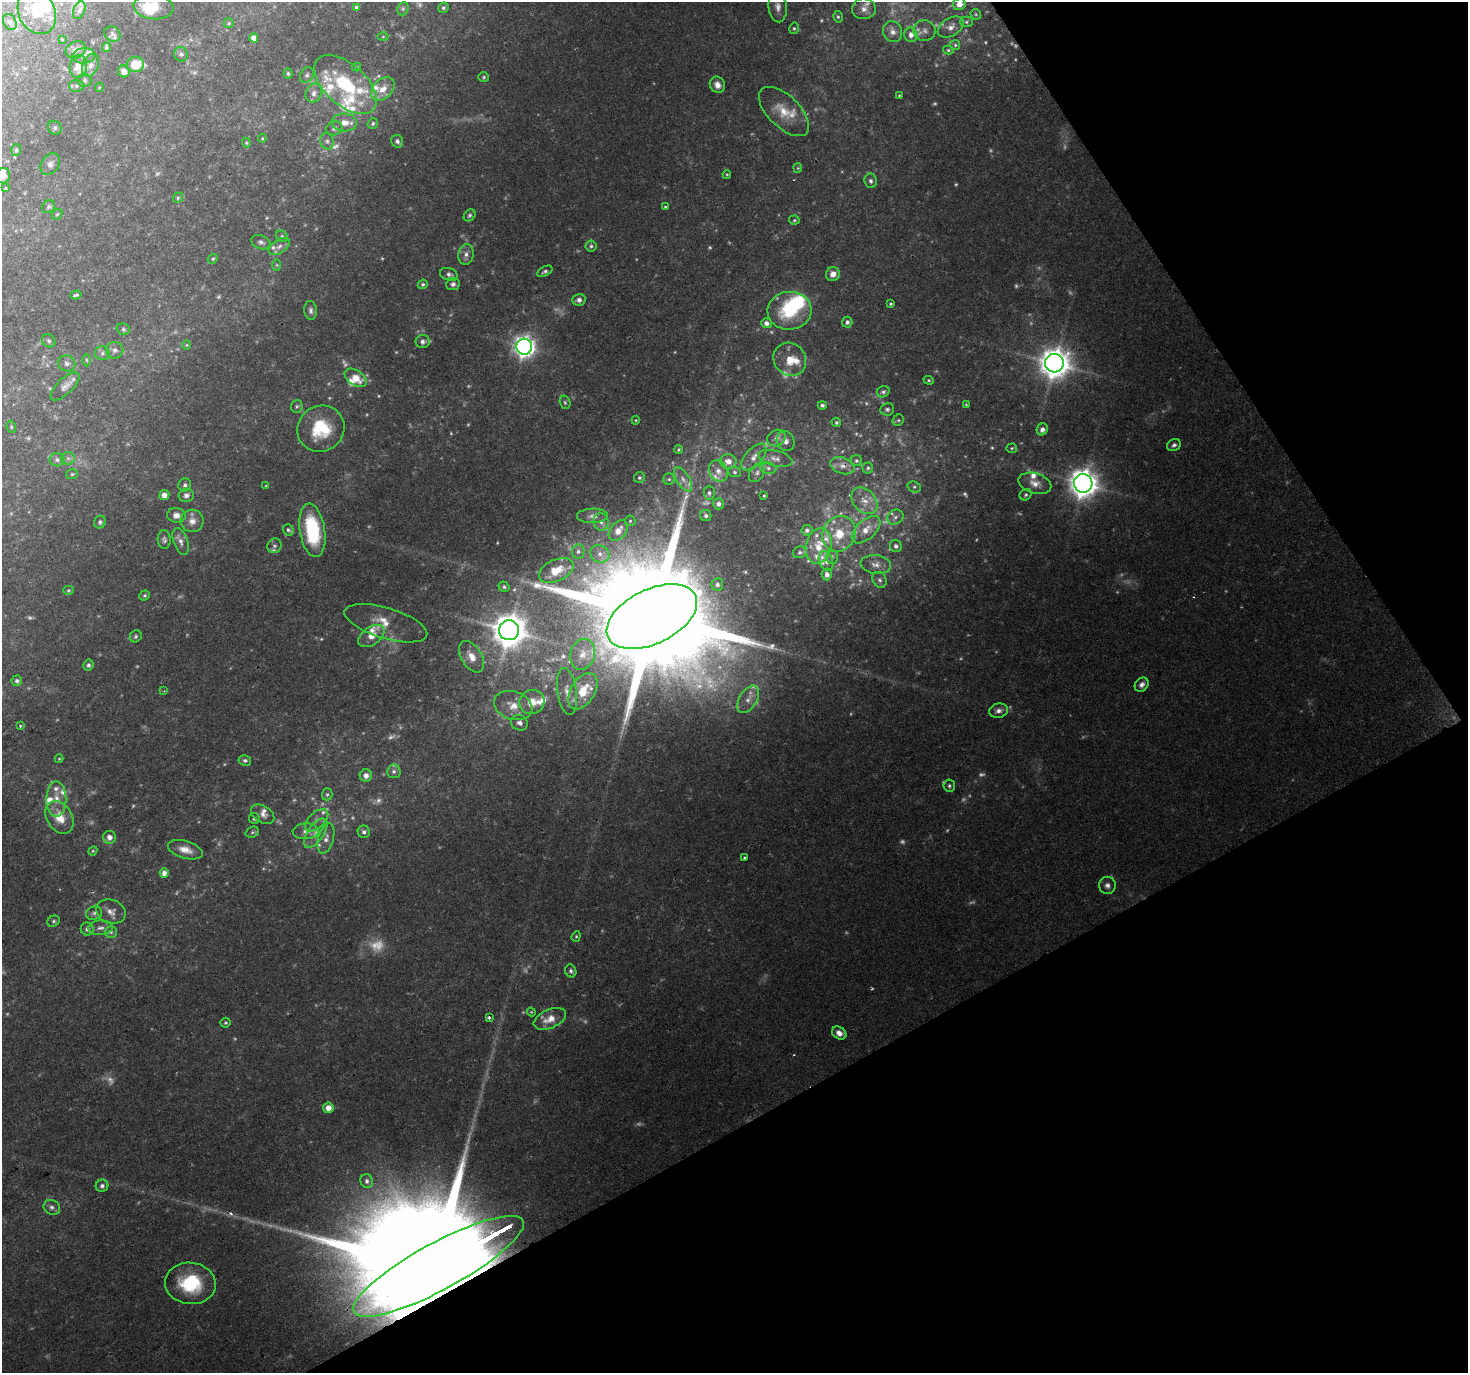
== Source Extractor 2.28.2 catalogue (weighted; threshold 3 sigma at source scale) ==
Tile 12 of 4 x 4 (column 4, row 3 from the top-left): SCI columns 4403-5868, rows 1547-2917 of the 5868 x 5773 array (HDU 1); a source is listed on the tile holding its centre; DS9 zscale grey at full resolution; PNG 1470 x 1375 px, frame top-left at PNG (2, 2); each listed source drawn as its Kron ellipse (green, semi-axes under 4 px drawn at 4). Shown black and unused: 28% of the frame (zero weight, under 2 of 3 exposures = <1% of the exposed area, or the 3 px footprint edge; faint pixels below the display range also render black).
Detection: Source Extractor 2.28.2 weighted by HDU 2 'WHT'; one run over the whole footprint, this tile lists its part. Background 0.0686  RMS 0.0058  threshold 0.0261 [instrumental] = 3 sigma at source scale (4.5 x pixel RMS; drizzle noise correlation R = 1.50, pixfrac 1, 0.0396/0.0396 arcsec/px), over >= 5 px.
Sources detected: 353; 79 too faint to see at this stretch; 3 inside a brighter object's white glare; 1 cosmic-ray / hot-pixel residue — neither listed nor drawn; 33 inside a brighter listed object's ellipse — not listed separately; the other 237 listed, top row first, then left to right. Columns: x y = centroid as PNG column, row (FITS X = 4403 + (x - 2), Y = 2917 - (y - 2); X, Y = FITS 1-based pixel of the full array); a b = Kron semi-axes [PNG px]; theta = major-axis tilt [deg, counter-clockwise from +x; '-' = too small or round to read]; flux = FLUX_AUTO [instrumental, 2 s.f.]
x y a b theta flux
959 4 6 6 - 5
153 7 20 12 -6 19
778 7 15 9 -85 4.6
357 8 4 4 - 1.8
443 8 5 5 - 1.1
403 9 7 5 69 1.3
864 9 12 10 2 4.2
79 10 9 5 68 1.7
37 12 23 18 -63 21
976 14 5 5 - 0.83
838 17 6 4 -74 1.1
10 22 8 6 -61 1.6
966 22 6 5 - 1.1
229 23 5 4 - 0.73
951 27 14 9 31 4.5
794 28 6 4 76 0.96
924 30 11 10 - 4
893 32 11 9 -62 4.3
112 34 8 7 - 1.9
911 35 7 6 - 3.6
383 37 5 3 - 0.5
254 38 5 4 - 4.3
62 39 3 2 - 0.36
955 45 5 5 - 0.91
106 47 4 3 - 1
76 50 10 8 23 3
948 50 5 4 - 0.92
181 54 7 7 - 1.8
84 56 11 7 6 3.2
135 64 8 7 - 13
90 65 12 8 70 3.4
78 66 11 8 81 8.3
357 67 4 4 - 0.7
124 71 6 5 - 4.2
288 74 5 4 - 1
307 75 8 6 62 1.9
484 77 5 4 - 0.92
85 80 7 7 - 1.4
345 84 38 20 -42 40
717 85 8 7 - 4.3
76 86 7 6 - 1.5
99 87 5 4 - 0.69
383 89 13 9 46 6.7
314 93 10 8 68 3.4
899 95 3 3 - 0.5
784 111 31 15 -44 15
344 122 12 9 -4 6.3
373 123 5 5 - 1.2
55 128 7 6 - 1.5
334 128 8 6 19 2.1
262 138 5 4 - 0.61
327 141 8 6 -74 2.1
397 141 6 6 - 1.7
246 143 5 4 - 0.66
16 150 6 5 - 1.1
50 164 12 8 56 3
798 168 5 4 - 0.66
727 174 4 3 - 0.69
3 176 8 7 - 5
871 181 7 6 - 1.6
5 188 4 4 - 0.61
178 198 5 4 - 0.8
48 207 7 6 - 1.4
666 207 3 3 - 0.99
57 214 6 4 43 0.79
470 215 6 5 - 1.3
794 220 5 4 - 0.89
282 236 6 5 - 1.2
261 242 10 6 -20 2
279 246 12 6 33 3.3
591 246 5 5 - 1.3
466 254 10 7 80 3.2
213 259 5 4 - 0.86
277 265 6 4 -89 0.75
545 271 8 4 28 1.5
449 274 9 6 -17 1.9
833 274 7 7 - 4.8
423 284 5 4 - 1.2
453 284 7 6 - 1.9
76 295 6 3 17 1
579 300 7 6 - 2.8
891 304 3 3 - 0.87
311 310 9 6 -84 2
790 311 22 19 6 34
847 322 5 5 - 1.7
766 323 5 5 - 2.6
123 329 7 5 -15 1.2
49 341 7 6 - 1.4
423 341 7 6 - 2.1
187 345 5 3 - 0.5
524 347 8 8 - 420
115 350 8 8 - 2.4
102 353 7 7 - 1.9
790 359 17 15 -50 11
86 360 6 4 -89 0.9
67 363 9 8 - 2.3
1054 363 9 9 - 1000
356 378 12 7 -34 9.2
929 380 5 4 - 0.78
65 386 18 8 44 3.5
883 392 6 5 - 1.3
565 402 7 5 -73 1.1
966 404 3 3 - 0.51
822 405 4 4 - 1.5
297 406 6 5 - 1.1
887 409 7 6 - 1.4
636 420 4 4 - 0.63
898 420 6 5 - 0.97
836 422 5 4 - 1
11 427 6 4 -70 0.83
321 429 24 22 40 29
1042 429 6 5 - 2.8
776 438 10 8 28 3.2
786 441 10 8 -70 3.3
1174 445 7 6 - 1.9
1012 448 5 4 - 0.77
678 449 4 4 - 0.79
754 457 16 8 49 5.3
68 458 6 6 - 1.5
775 458 17 7 -14 4.2
57 460 7 6 - 1.7
728 461 8 7 - 5
856 461 5 5 - 1.3
842 466 13 8 -19 4.1
768 468 8 5 -10 1.9
868 468 5 5 - 1.1
718 471 11 9 -58 4.5
735 472 6 5 - 1.2
757 473 10 7 57 2.8
72 474 6 5 - 0.88
639 478 5 5 - 1.2
669 479 5 5 - 1.1
683 479 14 6 -57 3.8
1035 483 17 10 -16 6
1083 483 9 9 - 890
185 485 6 6 - 1.8
266 486 4 3 - 0.53
914 487 7 5 -20 1.3
709 493 7 5 -89 1.5
164 495 5 5 - 4.5
186 495 7 6 - 2.6
1026 495 6 5 - 1.1
764 496 3 2 - 0.59
864 501 15 11 -47 7.2
718 504 5 5 - 2.6
176 515 9 7 -9 3.7
592 516 15 7 1 3.5
706 516 5 5 - 1.7
895 517 8 7 - 2.5
192 521 11 11 - 5.2
630 521 5 5 - 0.85
100 522 6 5 - 1.3
601 522 9 7 -79 2.8
288 530 6 5 - 1.4
312 530 27 12 -81 46
807 530 5 5 - 1.8
866 530 17 9 43 8.2
618 531 12 8 52 6.1
839 534 18 16 56 17
164 539 9 6 -87 1.8
181 541 14 7 -70 3.6
274 546 7 6 - 1.7
819 546 18 12 78 13
896 546 6 6 - 2.1
578 551 7 6 - 1.9
800 552 7 5 22 1.6
600 554 10 8 -28 4.2
832 557 7 5 88 1.4
826 561 10 7 -70 2.6
876 565 15 9 -6 4.9
556 570 18 10 24 11
827 574 6 5 - 2.6
880 580 8 6 -63 2
717 584 6 6 - 1.7
504 587 5 5 - 1.2
68 590 5 4 - 0.81
145 595 5 4 - 0.99
652 617 49 27 26 31000
386 623 43 15 -17 13
509 630 10 10 - 1300
136 636 6 5 - 1.2
371 636 15 9 35 6.7
583 654 15 12 76 7.8
472 657 17 10 -58 7.7
88 665 5 5 - 1.5
17 681 5 5 - 1.5
1142 685 8 6 47 2.6
164 691 3 3 - 0.44
567 691 24 9 -82 7
583 691 20 12 59 15
748 699 15 9 58 5.7
532 702 13 12 - 9.1
513 705 20 14 -19 9.8
999 711 9 7 11 3.1
520 723 9 7 -29 2.6
20 726 3 3 - 0.81
59 759 4 4 - 0.53
245 760 6 5 - 1.4
394 771 7 6 - 1.8
366 776 6 6 - 3.9
949 786 6 6 - 1.3
327 794 6 5 - 1.1
56 799 18 10 90 8.2
263 814 13 8 -32 3.5
60 817 17 12 -58 12
254 819 6 5 - 1.3
317 820 14 8 42 4.3
306 831 13 8 3 3.4
252 832 7 5 20 1.2
364 832 6 6 - 1.9
316 833 17 8 56 5.9
109 837 6 6 - 4.1
326 838 15 7 74 3.9
185 850 18 8 -17 6.5
93 851 5 4 - 0.65
744 857 3 3 - 0.69
164 873 4 4 - 3.9
1107 885 8 8 - 2.6
111 912 15 12 -21 5.1
94 913 8 6 15 1.7
54 921 6 5 - 1.1
101 928 12 7 4 3.2
87 929 6 6 - 2.2
111 932 6 6 - 1.4
576 936 5 4 - 0.82
571 971 6 5 - 1.5
531 1012 4 4 - 0.6
489 1017 4 4 - 1.5
550 1019 17 9 23 8.6
226 1023 5 5 - 0.92
839 1033 7 6 - 4.2
328 1108 5 5 - 5.9
367 1181 7 6 - 1.8
102 1186 6 6 - 1.8
52 1207 8 7 - 2.2
438 1266 96 23 29 71000
190 1283 25 20 -6 35
Overlapping masked pixels (flux is a lower limit): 3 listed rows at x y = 842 466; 652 617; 438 1266
Isophote crosses this tile's border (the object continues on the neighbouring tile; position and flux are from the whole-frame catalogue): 6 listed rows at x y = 959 4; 153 7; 864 9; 37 12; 10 22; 3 176